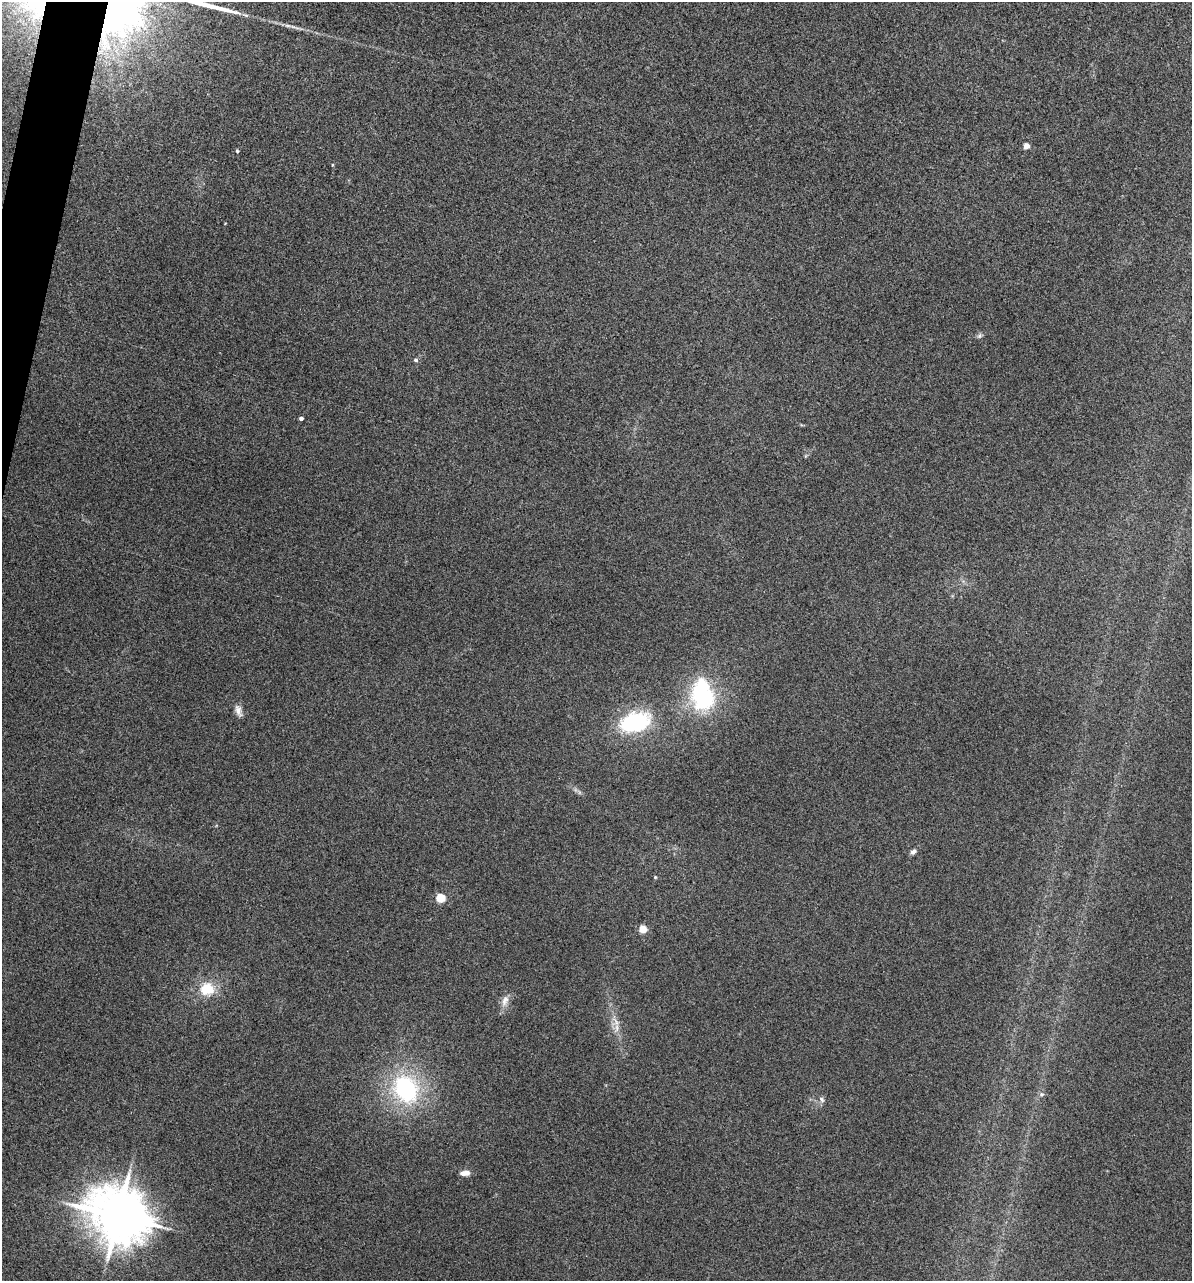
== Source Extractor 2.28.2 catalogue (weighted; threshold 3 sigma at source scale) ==
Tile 11 of 4 x 4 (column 3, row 3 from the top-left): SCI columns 2621-3810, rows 1673-2951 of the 5355 x 5901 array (HDU 1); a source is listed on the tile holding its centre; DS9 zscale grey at full resolution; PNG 1194 x 1283 px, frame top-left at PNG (2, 2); no overlay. Shown black and unused: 1% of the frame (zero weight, under 3 of 5 exposures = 17% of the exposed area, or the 3 px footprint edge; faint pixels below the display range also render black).
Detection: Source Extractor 2.28.2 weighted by HDU 2 'WHT'; one run over the whole footprint, this tile lists its part. Background 0.171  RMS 0.0086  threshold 0.0389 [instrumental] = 3 sigma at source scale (4.5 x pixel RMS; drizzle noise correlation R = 1.50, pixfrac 1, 0.05/0.05 arcsec/px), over >= 5 px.
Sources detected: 23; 2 inside a brighter object's white glare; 1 long thin detection or spike segment (spike, bleed or trail) — not listed; the other 20 listed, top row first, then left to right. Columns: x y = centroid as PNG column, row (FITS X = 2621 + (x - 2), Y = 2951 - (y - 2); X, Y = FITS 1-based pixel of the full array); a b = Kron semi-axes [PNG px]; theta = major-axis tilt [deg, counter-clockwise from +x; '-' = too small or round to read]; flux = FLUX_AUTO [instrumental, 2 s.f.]
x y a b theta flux
1026 146 4 4 - 9.2
237 151 4 3 - 1.1
979 336 8 5 72 1.8
416 360 6 4 -16 1.5
301 418 4 3 - 2.4
703 697 35 28 -75 77
238 710 16 7 -71 4.5
634 722 27 17 16 81
913 852 8 6 40 2.5
655 877 4 4 - 0.85
440 898 5 5 - 35
643 929 5 4 - 22
207 989 20 18 3 20
505 1000 16 8 69 6.1
617 1028 13 5 90 4.5
406 1089 30 24 -62 94
1041 1094 7 6 - 1.8
822 1100 9 6 -53 2.3
465 1173 11 6 4 5.3
118 1216 17 12 -40 4400